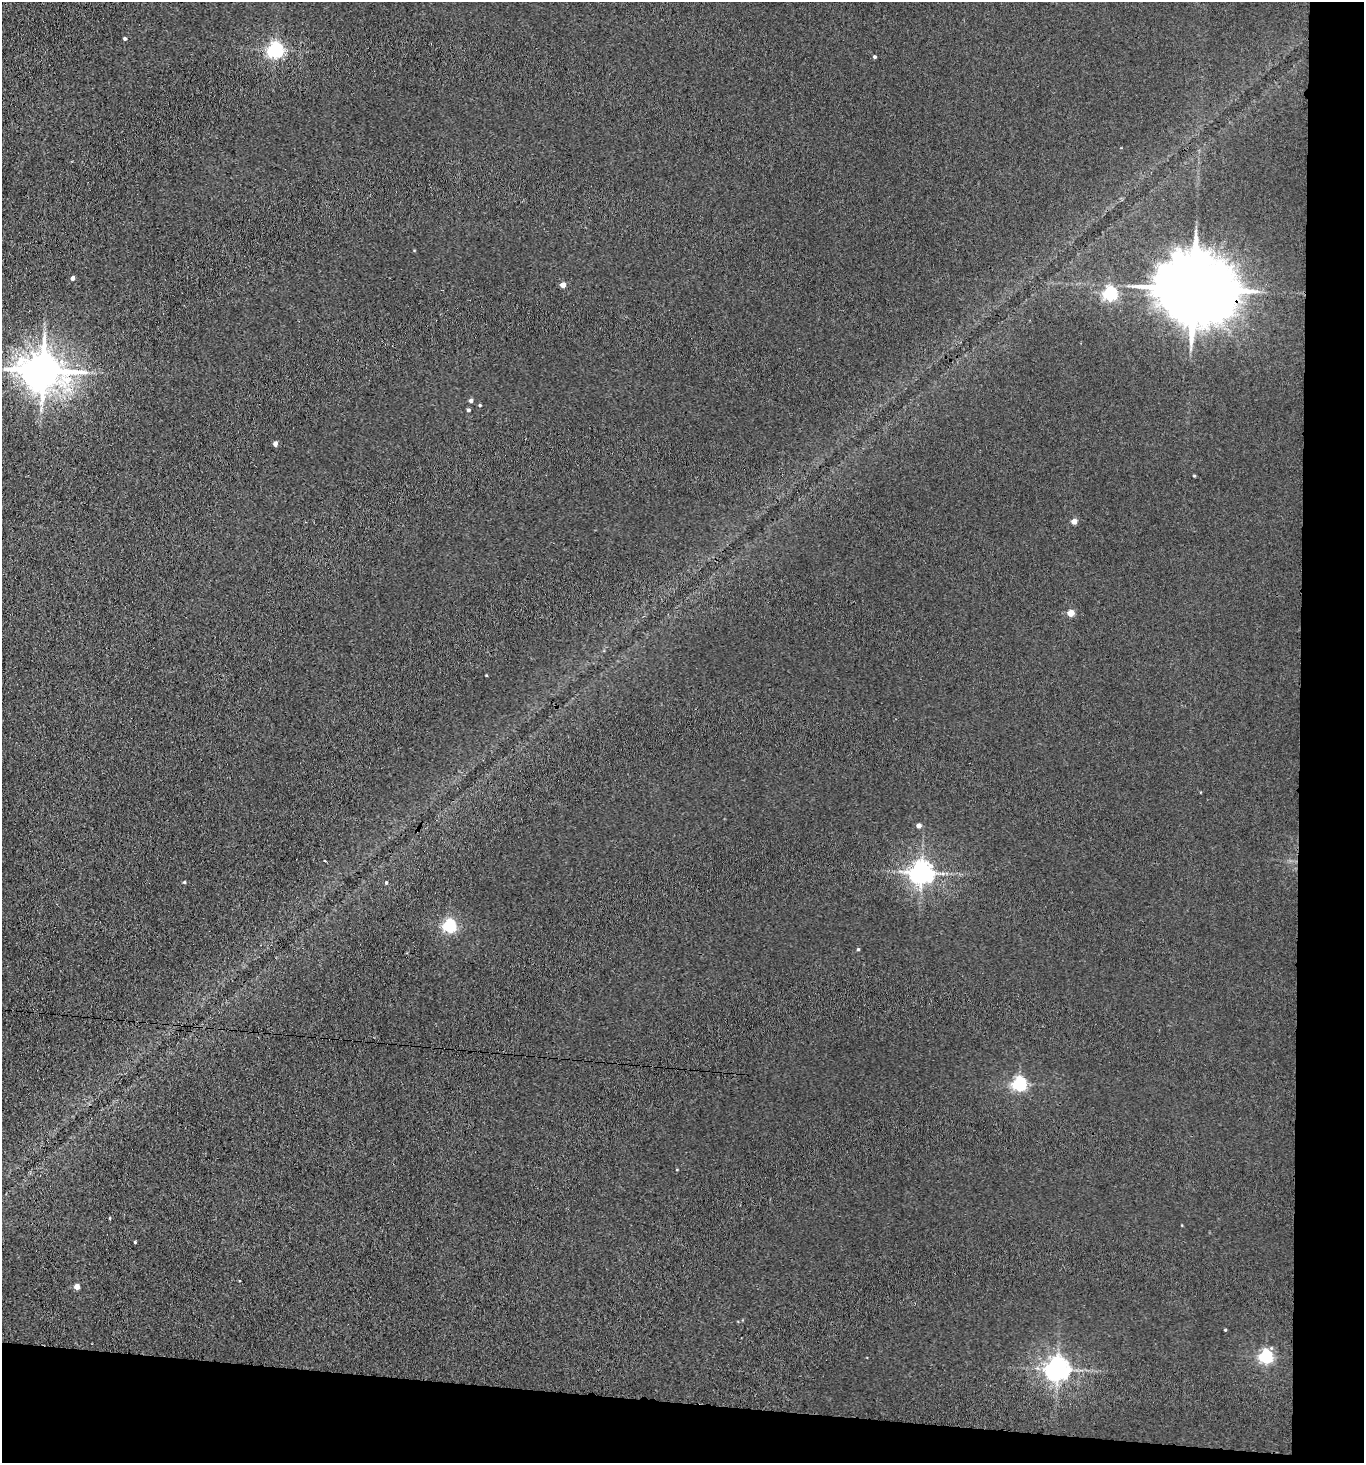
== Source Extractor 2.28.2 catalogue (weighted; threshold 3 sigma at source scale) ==
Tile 9 of 3 x 3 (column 3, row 3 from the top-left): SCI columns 2950-4311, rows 6-1466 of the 4473 x 4392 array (HDU 1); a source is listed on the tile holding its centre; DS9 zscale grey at full resolution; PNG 1366 x 1465 px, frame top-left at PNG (2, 2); no overlay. Shown black and unused: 9% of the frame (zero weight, under 3 of 4 exposures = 5% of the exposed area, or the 3 px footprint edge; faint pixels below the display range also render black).
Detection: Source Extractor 2.28.2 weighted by HDU 2 'WHT'; one run over the whole footprint, this tile lists its part. Background 0.042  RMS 0.0062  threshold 0.0278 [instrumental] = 3 sigma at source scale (4.5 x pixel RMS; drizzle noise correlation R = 1.50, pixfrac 1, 0.05/0.05 arcsec/px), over >= 5 px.
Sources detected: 29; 1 cosmic-ray / hot-pixel residue — not listed; the other 28 listed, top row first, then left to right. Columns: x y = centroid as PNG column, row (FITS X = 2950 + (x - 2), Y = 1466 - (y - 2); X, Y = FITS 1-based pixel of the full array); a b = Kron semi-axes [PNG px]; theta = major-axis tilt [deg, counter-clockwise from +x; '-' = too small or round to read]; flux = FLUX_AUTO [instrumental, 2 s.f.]
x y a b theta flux
125 39 4 4 - 0.95
275 50 6 6 - 200
875 57 4 4 - 1
73 278 4 4 - 2.3
563 285 4 4 - 5.5
1193 289 22 17 -10 7900
1110 293 5 5 - 140
43 371 12 10 -6 1800
471 400 4 4 - 1.7
480 405 4 3 - 0.7
468 410 4 4 - 1.2
275 444 5 4 - 2.7
1194 476 4 3 - 0.59
1074 521 4 4 - 6
1071 613 4 4 - 11
919 826 4 4 - 3.3
325 861 3 2 - 1.1
922 873 7 7 - 530
184 882 4 3 - 0.71
386 883 4 4 - 0.67
449 926 6 5 - 110
858 949 4 4 - 0.7
1019 1084 6 6 - 140
135 1242 3 3 - 0.54
77 1287 4 4 - 5.1
1225 1330 3 3 - 0.51
1266 1356 6 6 - 130
1057 1369 7 7 - 540
Overlapping masked pixels (flux is a lower limit): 1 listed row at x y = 1193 289